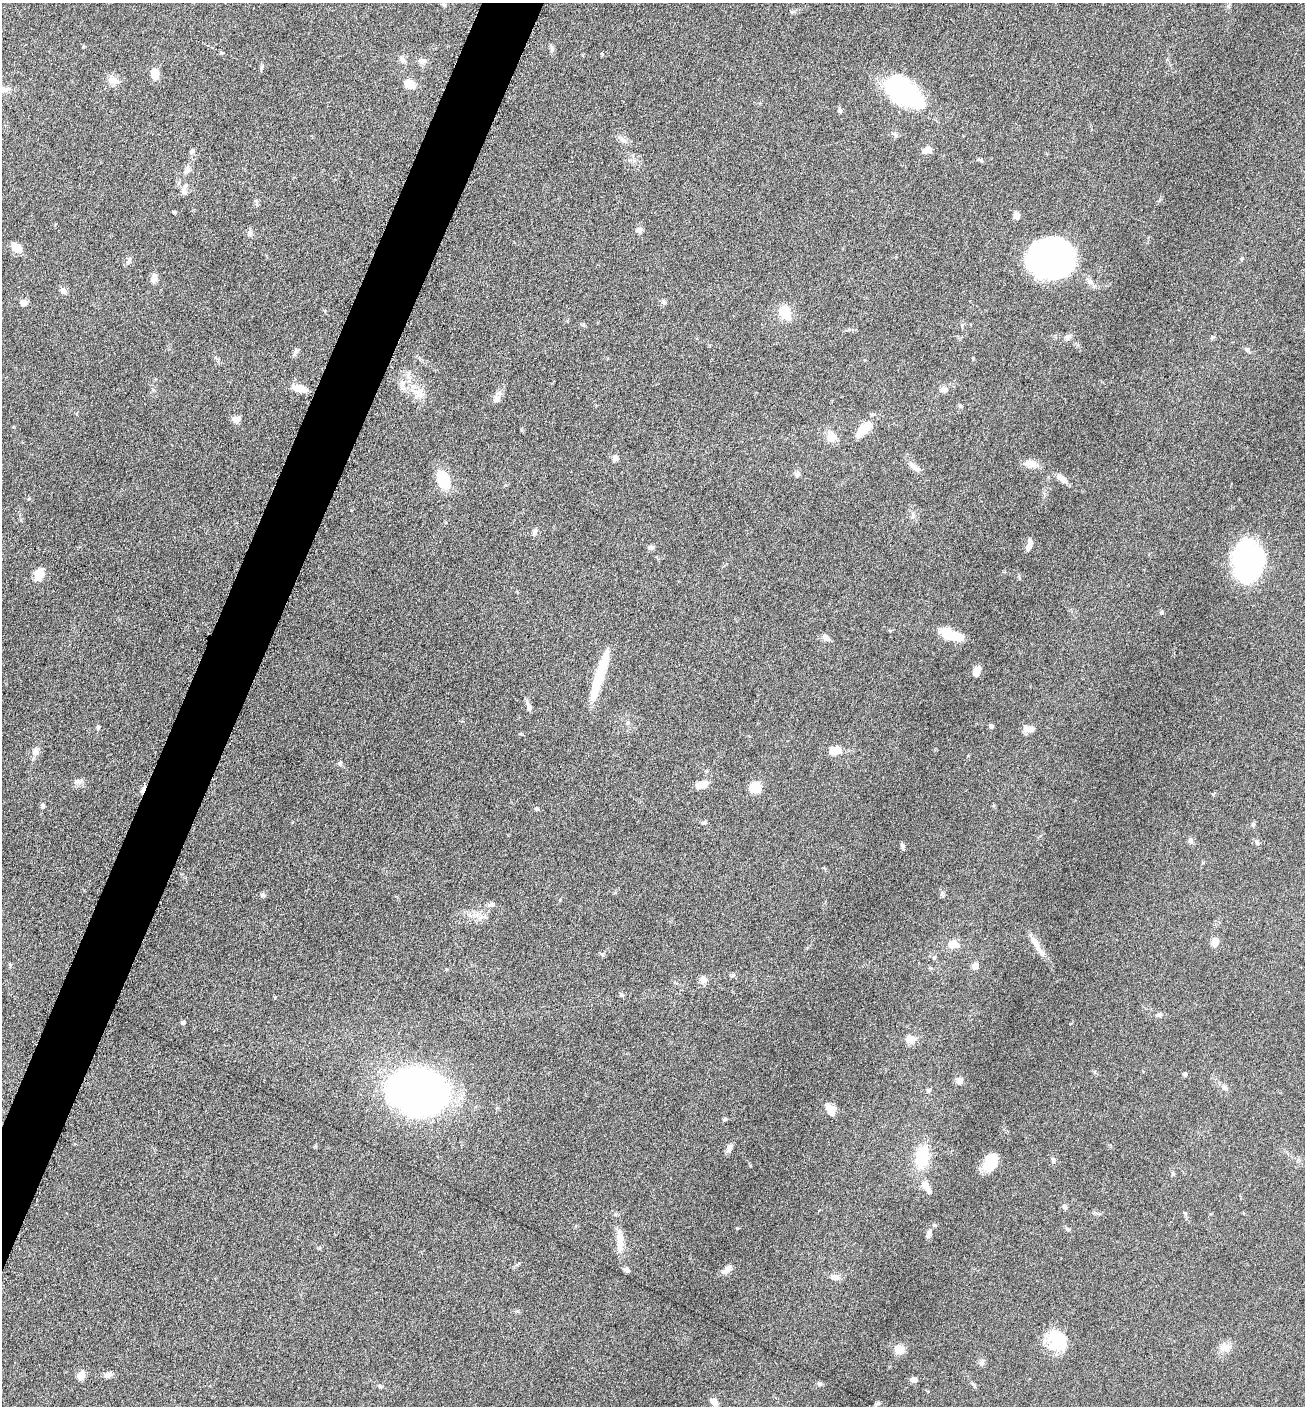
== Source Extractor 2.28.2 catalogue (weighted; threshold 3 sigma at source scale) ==
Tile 7 of 4 x 4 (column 3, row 2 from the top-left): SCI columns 2892-4194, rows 2814-4217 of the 5649 x 5632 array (HDU 1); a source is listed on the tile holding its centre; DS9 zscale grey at full resolution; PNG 1307 x 1408 px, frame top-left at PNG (2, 3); no overlay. Shown black and unused: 4% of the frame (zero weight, under 6 of 12 exposures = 1% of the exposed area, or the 3 px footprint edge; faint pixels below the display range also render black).
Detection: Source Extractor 2.28.2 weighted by HDU 2 'WHT'; one run over the whole footprint, this tile lists its part. Background 0.0873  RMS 0.0038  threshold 0.0156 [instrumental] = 3 sigma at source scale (4.09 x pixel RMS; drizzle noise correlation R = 1.36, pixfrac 0.8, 0.05/0.05 arcsec/px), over >= 5 px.
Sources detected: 122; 6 inside a brighter object's white glare — not listed; the other 116 listed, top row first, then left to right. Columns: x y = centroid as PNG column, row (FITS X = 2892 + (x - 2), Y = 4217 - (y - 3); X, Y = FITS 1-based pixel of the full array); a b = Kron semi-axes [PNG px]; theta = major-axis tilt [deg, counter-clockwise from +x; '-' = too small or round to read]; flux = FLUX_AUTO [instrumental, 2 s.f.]
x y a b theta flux
444 5 6 5 - 0.71
552 49 11 5 -76 0.89
402 60 9 6 -40 1.2
422 61 9 8 - 1.5
261 68 8 3 71 0.57
155 74 9 7 -78 4.8
114 81 16 8 -10 2.6
409 84 13 9 -30 3.8
903 91 34 19 -37 58
840 112 6 4 -1 0.51
623 140 10 4 -30 1.2
927 150 11 7 16 2.3
192 151 6 5 - 0.82
980 160 9 4 -18 0.66
187 170 11 7 68 1.7
184 191 12 7 -70 1.7
174 212 5 4 - 0.45
1017 216 7 5 -71 2.4
639 230 8 7 - 1.1
249 234 9 5 83 0.97
16 247 10 7 -42 4.6
1050 260 43 31 16 67
154 278 11 7 84 2
1089 281 13 6 -45 1.7
63 291 10 7 -48 1.5
663 302 9 3 -77 0.59
23 303 6 6 - 2.5
785 312 14 11 -72 8.1
1068 337 10 6 38 1.2
1247 350 8 5 -51 0.76
296 351 11 5 69 1
402 383 7 6 - 1.2
300 388 16 8 -14 4.1
944 390 10 7 -13 1.5
419 393 16 10 -44 3.8
497 399 9 9 - 1.8
960 406 6 4 -22 0.55
236 419 9 7 19 2
864 429 20 8 43 9.1
831 437 12 10 -75 4.2
615 458 8 6 89 1.1
1030 463 20 9 -12 3
914 467 17 6 -36 2.1
797 474 10 5 74 0.9
1062 478 17 7 -36 2.3
443 480 19 11 -69 12
535 532 9 6 65 1.1
1029 545 14 5 74 1.9
651 547 8 6 3 0.95
1248 560 32 23 -87 58
39 575 11 8 72 6.1
1162 612 5 5 - 0.63
952 636 22 9 -17 11
826 638 13 6 -34 1.4
977 671 10 6 63 3.1
599 679 53 11 69 12
529 707 12 6 -74 1.6
991 726 5 4 - 0.81
98 727 6 4 76 0.57
1028 729 15 7 -10 2.3
836 750 11 8 12 4.7
35 751 10 8 83 2.3
340 763 6 6 - 0.79
78 782 13 7 -13 1.6
702 784 12 7 18 4.4
755 787 9 8 - 8.5
43 805 9 5 82 0.82
537 809 6 5 - 0.57
704 823 8 4 8 0.52
1253 824 6 4 46 0.52
1190 840 7 6 - 0.96
1257 842 6 5 - 0.71
903 846 8 5 -85 0.78
942 893 8 6 77 0.82
263 895 7 6 - 0.74
492 904 7 6 - 0.84
1215 942 10 8 -87 2.5
953 944 10 8 -8 4.9
1037 946 32 7 -58 4.4
975 966 5 5 - 3.6
931 969 6 3 -20 0.42
733 975 6 5 - 0.61
703 979 9 9 - 1.9
621 994 6 4 -46 0.54
1159 1015 8 5 14 0.91
183 1023 4 4 - 0.99
910 1039 10 8 8 3.7
1185 1074 5 4 - 0.95
959 1081 8 7 - 1.6
1224 1087 6 6 - 0.87
419 1091 40 30 -12 330
928 1091 6 6 - 0.66
830 1109 15 8 -63 3.3
725 1119 5 5 - 0.54
729 1148 11 6 70 1.5
922 1157 25 14 78 14
1053 1160 6 5 - 0.86
991 1162 19 12 65 7.9
926 1186 17 7 -57 3.8
1065 1207 7 5 86 0.82
1068 1229 7 4 -20 0.58
929 1233 12 5 78 1.3
620 1240 30 8 -88 5.6
627 1270 7 6 - 0.95
727 1270 15 7 36 2.2
834 1277 13 7 0 2
1055 1335 28 16 -11 7.7
1226 1348 13 9 -10 2.4
899 1349 10 9 - 3.9
982 1362 7 4 72 0.73
108 1375 10 6 20 1.6
81 1376 9 7 64 2.9
914 1380 7 5 -2 1.8
820 1384 7 5 1 0.72
380 1386 6 4 -19 0.52
714 1402 10 6 -54 2.6
Isophote crosses this tile's border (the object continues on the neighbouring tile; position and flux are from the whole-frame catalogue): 1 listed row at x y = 714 1402
Unlisted compact peaks at least as high as the median listed source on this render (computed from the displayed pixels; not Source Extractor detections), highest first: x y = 737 1228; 896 135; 129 261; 602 954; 750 1165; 1242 258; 1185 1213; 1019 578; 1212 337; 973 358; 221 53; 602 54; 83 47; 560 900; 974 1385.